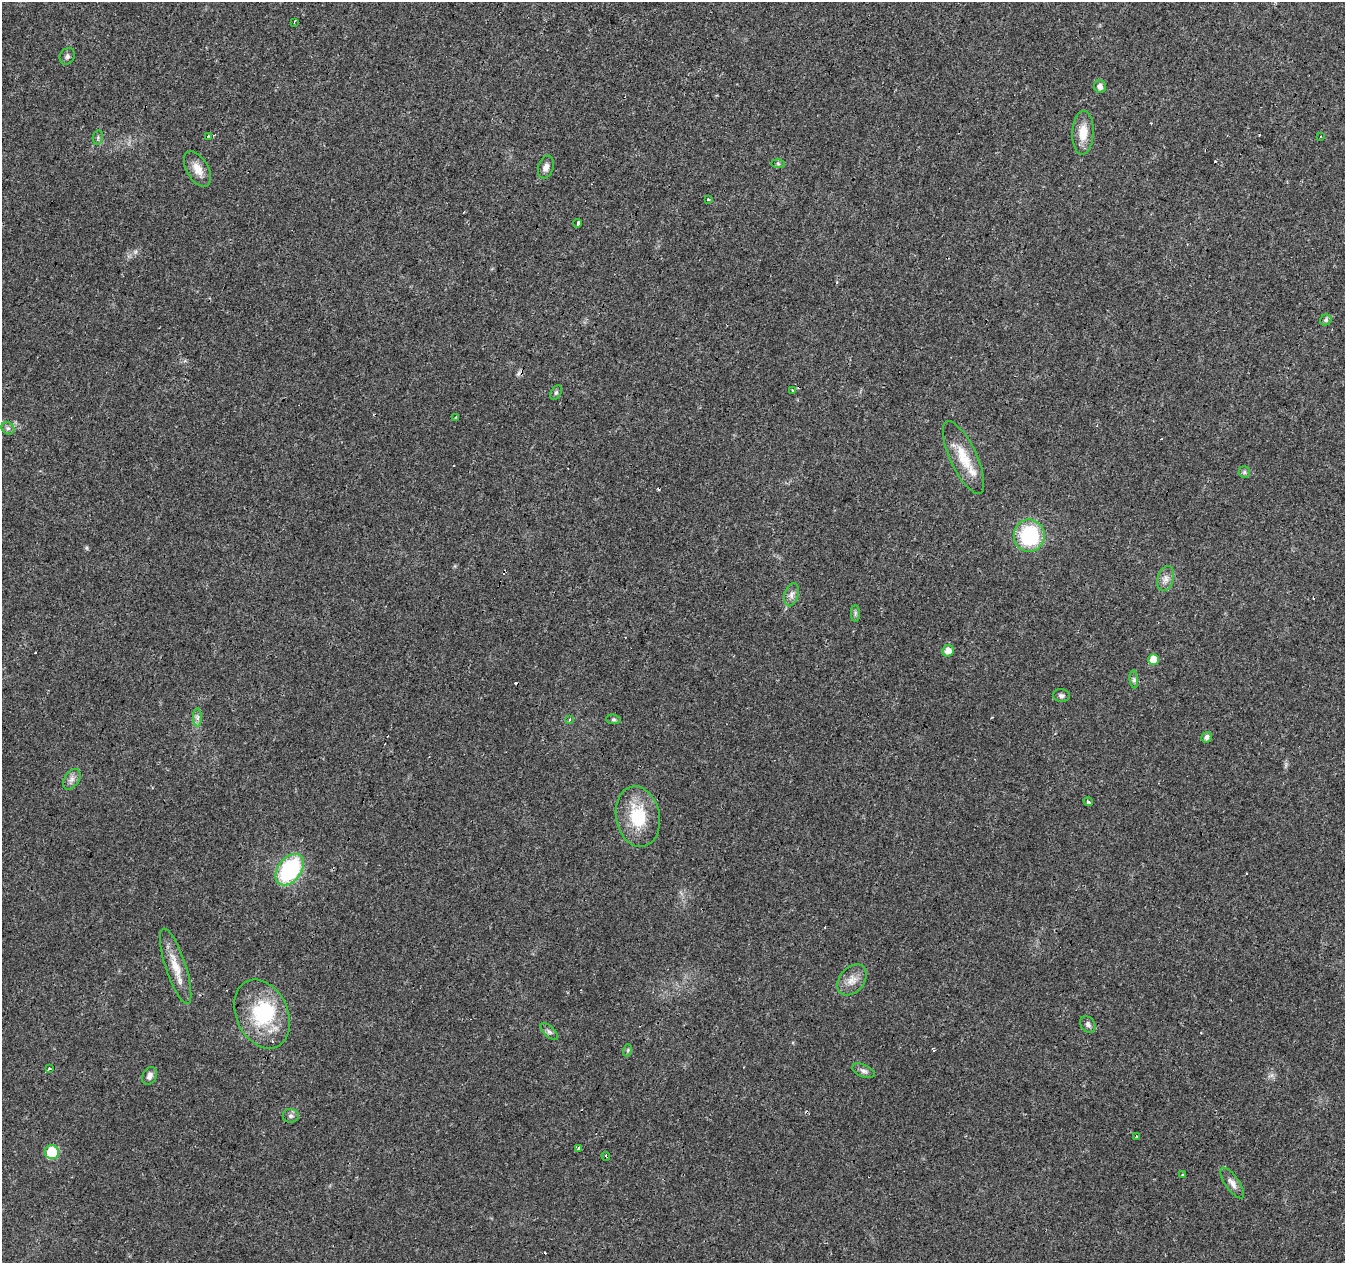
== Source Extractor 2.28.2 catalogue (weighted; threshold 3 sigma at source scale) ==
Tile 10 of 4 x 4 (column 2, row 3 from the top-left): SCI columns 1344-2686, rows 1474-2734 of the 5378 x 5534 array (HDU 1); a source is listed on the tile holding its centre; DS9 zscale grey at full resolution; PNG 1347 x 1265 px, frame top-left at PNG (2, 2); each listed source drawn as its Kron ellipse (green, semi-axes under 4 px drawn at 4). Shown black and unused: <1% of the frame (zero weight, under 3 of 4 exposures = <1% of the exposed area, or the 3 px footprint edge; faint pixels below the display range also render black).
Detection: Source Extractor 2.28.2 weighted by HDU 2 'WHT'; one run over the whole footprint, this tile lists its part. Background 0.0259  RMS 0.0032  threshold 0.0142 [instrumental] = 3 sigma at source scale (4.5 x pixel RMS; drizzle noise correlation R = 1.50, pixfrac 1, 0.0396/0.0396 arcsec/px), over >= 5 px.
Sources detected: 68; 1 inside a brighter object's white glare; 15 cosmic-ray / hot-pixel residue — neither listed nor drawn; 1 inside a brighter listed object's ellipse — not listed separately; the other 51 listed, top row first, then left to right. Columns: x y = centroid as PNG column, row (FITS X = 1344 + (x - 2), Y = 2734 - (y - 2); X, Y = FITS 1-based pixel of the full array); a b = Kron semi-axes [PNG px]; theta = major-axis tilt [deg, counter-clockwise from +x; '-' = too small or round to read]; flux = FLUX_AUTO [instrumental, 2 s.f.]
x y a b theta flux
294 22 3 2 - 0.45
67 56 9 7 60 0.96
1100 86 6 6 - 1.4
1083 133 22 10 87 5.3
208 136 3 3 - 2.4
1320 136 3 2 - 0.45
98 137 7 5 80 0.68
778 164 6 4 -2 0.47
546 167 12 7 72 1.7
197 169 19 11 -59 3.8
708 200 3 3 - 0.73
578 223 4 3 - 4.6
1326 320 6 5 - 0.7
793 390 3 3 - 0.8
556 393 7 5 62 0.58
455 418 3 3 - 0.5
8 428 7 6 - 0.75
963 457 40 13 -65 8.2
1244 472 6 5 - 0.57
1029 536 16 15 - 22
1166 579 13 8 74 1.9
791 595 12 7 75 1.6
855 613 8 4 -90 0.62
948 651 6 5 - 2.6
1154 659 5 5 - 5.9
1134 679 9 3 -84 0.68
1061 696 8 6 -4 0.82
197 717 9 4 -90 0.93
613 719 7 4 -6 0.56
569 720 3 3 - 0.83
1207 737 5 5 - 1.3
72 779 11 7 55 1.5
1088 802 4 3 - 0.75
638 817 30 22 -80 14
290 870 17 11 52 31
176 966 40 10 -72 6.1
852 980 17 12 50 3.5
262 1014 36 25 -65 22
1088 1024 9 7 -54 1.1
549 1032 11 5 -43 0.95
628 1050 6 4 72 0.45
49 1069 4 3 - 0.75
863 1071 12 6 -22 1.1
149 1076 9 7 61 1.6
291 1116 8 7 - 0.95
1136 1137 3 3 - 1.5
578 1149 4 3 - 4.7
52 1152 7 7 - 11
606 1156 4 3 - 0.45
1182 1175 3 3 - 0.41
1232 1183 18 7 -54 2.1
Overlapping masked pixels (flux is a lower limit): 1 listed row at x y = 262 1014